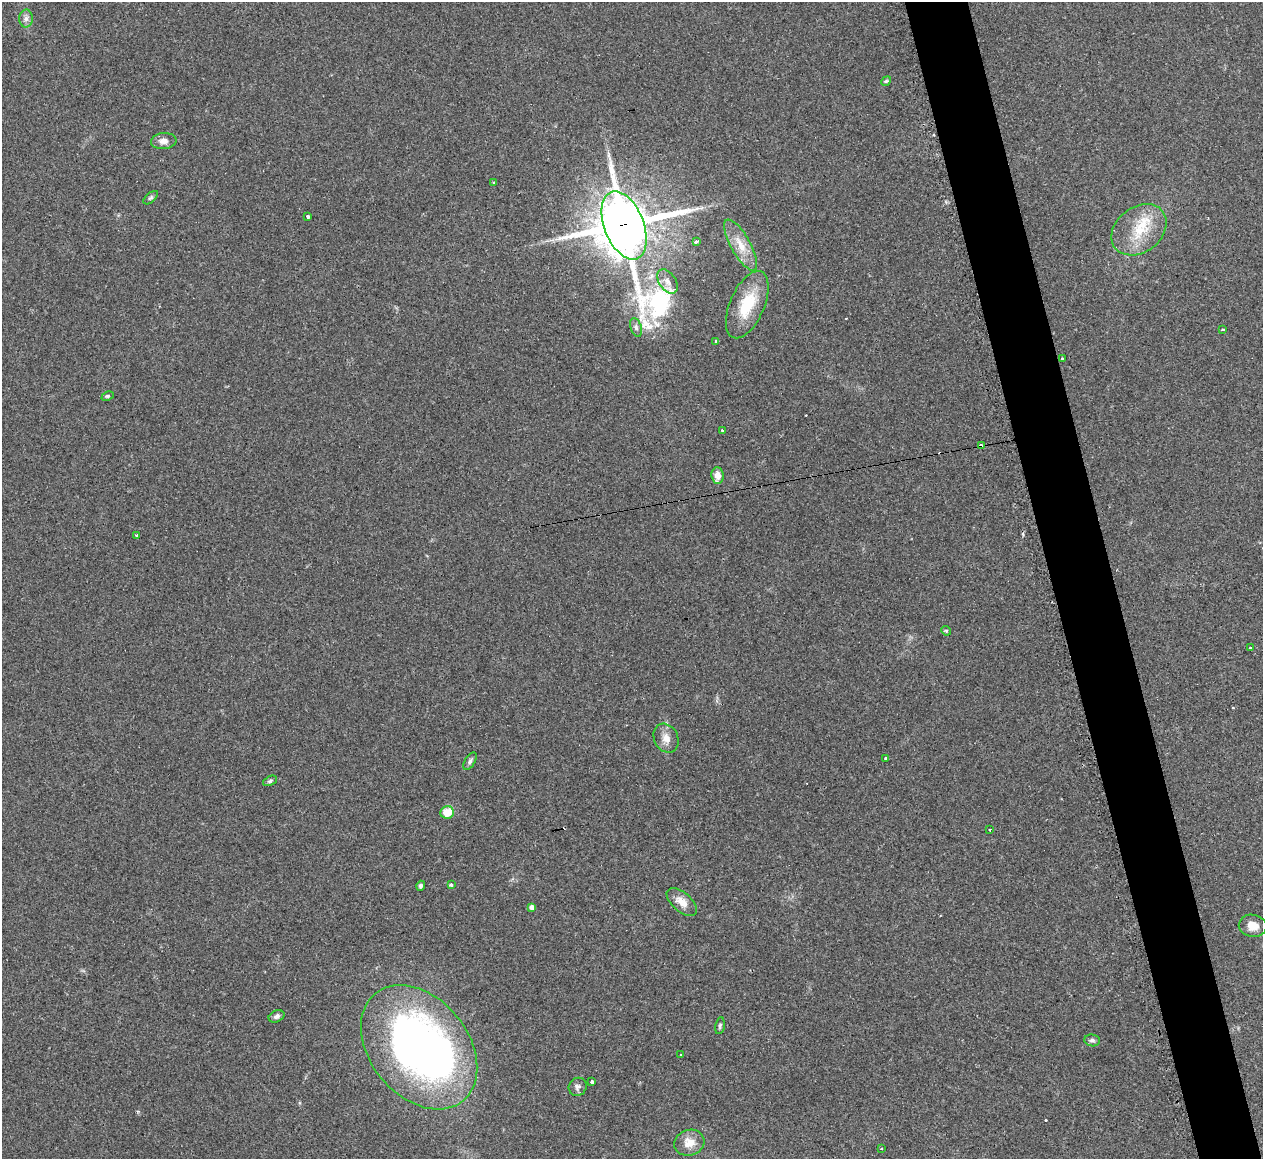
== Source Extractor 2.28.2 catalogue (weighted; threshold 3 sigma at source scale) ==
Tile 6 of 4 x 4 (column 2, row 2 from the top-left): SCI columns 1291-2551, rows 2576-3732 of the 5073 x 5080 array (HDU 1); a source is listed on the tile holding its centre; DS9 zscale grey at full resolution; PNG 1265 x 1161 px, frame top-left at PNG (2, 2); each listed source drawn as its Kron ellipse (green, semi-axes under 4 px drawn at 4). Shown black and unused: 5% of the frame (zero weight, under 2 of 3 exposures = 2% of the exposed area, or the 3 px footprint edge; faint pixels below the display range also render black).
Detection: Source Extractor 2.28.2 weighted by HDU 2 'WHT'; one run over the whole footprint, this tile lists its part. Background 0.059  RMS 0.0071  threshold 0.0318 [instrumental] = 3 sigma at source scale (4.5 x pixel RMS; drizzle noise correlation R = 1.50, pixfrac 1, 0.05/0.05 arcsec/px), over >= 5 px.
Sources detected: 49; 1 inside a brighter object's white glare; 5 cosmic-ray / hot-pixel residue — neither listed nor drawn; the other 43 listed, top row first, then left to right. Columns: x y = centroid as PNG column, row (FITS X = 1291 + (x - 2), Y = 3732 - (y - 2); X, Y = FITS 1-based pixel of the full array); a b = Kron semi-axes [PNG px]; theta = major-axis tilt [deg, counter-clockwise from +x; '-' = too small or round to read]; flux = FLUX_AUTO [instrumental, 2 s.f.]
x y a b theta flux
26 19 9 7 89 2.8
886 81 5 4 - 0.91
164 141 13 8 3 4.3
494 182 3 2 - 0.53
151 198 9 4 41 1.3
308 216 3 3 - 5.6
624 225 36 20 -68 3800
1139 230 30 22 38 27
696 241 4 3 - 2.6
741 245 29 9 -61 12
667 281 13 8 -56 5.2
747 305 36 17 66 28
636 327 9 5 -73 1.9
1223 330 3 3 - 2.1
716 342 3 3 - 2.6
1062 359 3 3 - 2.1
108 396 6 4 25 1
722 430 3 3 - 1.8
981 446 4 4 - 16
717 476 8 6 -84 6.5
137 535 3 3 - 2
946 631 5 4 - 0.9
1250 648 3 3 - 3.2
666 738 15 12 -64 6.4
886 759 3 3 - 3.4
470 761 10 5 57 2
270 781 7 4 25 1.3
447 812 7 6 - 12
990 829 3 3 - 1.7
451 885 3 3 - 1.7
421 886 5 4 - 1.4
682 902 18 9 -41 8.1
532 907 4 4 - 2.9
1253 926 14 11 -8 7.5
276 1016 8 5 24 2.3
720 1026 8 4 79 1.4
1092 1040 7 6 - 1.9
419 1047 69 49 -51 410
681 1054 3 2 - 0.81
592 1081 4 3 - 3.9
578 1087 9 8 - 2.8
689 1143 15 12 17 9.7
881 1149 3 3 - 1.3
Overlapping masked pixels (flux is a lower limit): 2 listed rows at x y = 624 225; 981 446